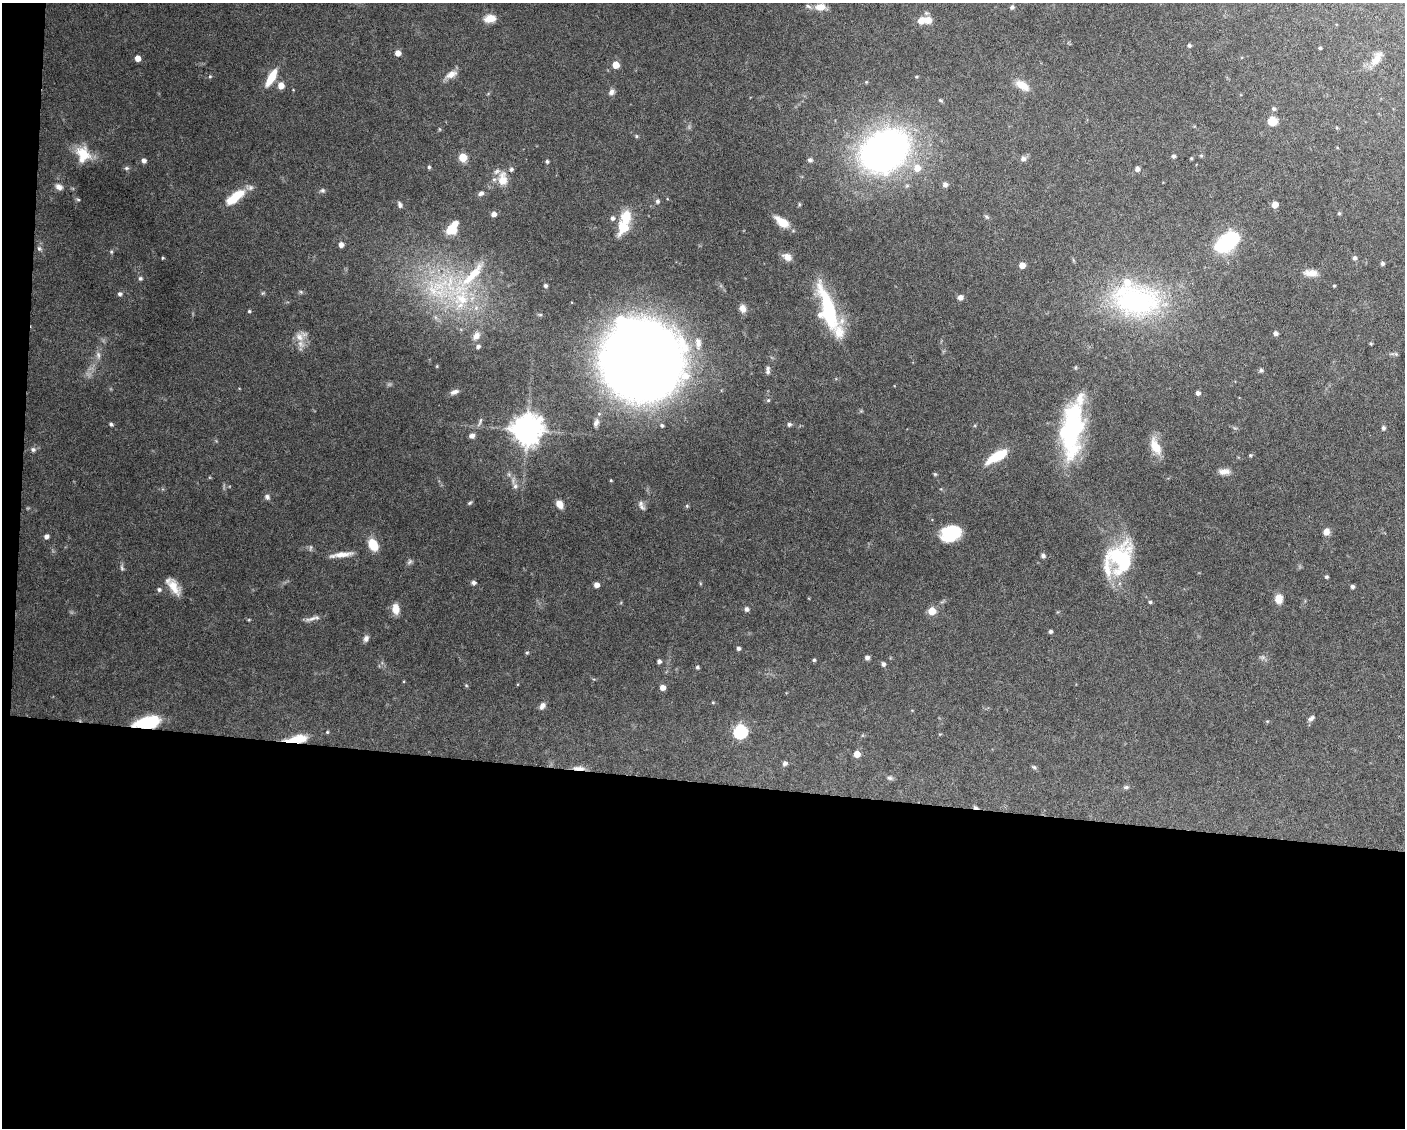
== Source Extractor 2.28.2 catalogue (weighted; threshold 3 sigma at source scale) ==
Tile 10 of 3 x 4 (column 1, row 4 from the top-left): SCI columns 105-1507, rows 1-1126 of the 4526 x 4503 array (HDU 1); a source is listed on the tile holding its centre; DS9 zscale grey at full resolution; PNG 1407 x 1130 px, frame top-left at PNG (2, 3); no overlay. Shown black and unused: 32% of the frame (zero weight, under 5 of 10 exposures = <1% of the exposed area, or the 3 px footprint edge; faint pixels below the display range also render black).
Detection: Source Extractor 2.28.2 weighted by HDU 2 'WHT'; one run over the whole footprint, this tile lists its part. Background 0.0707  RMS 0.0025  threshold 0.0103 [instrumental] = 3 sigma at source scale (4.09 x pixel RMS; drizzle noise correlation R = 1.36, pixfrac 0.8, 0.05/0.05 arcsec/px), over >= 5 px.
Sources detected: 163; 1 inside a brighter object's white glare — not listed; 10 inside a brighter listed object's ellipse — not listed separately; the other 152 listed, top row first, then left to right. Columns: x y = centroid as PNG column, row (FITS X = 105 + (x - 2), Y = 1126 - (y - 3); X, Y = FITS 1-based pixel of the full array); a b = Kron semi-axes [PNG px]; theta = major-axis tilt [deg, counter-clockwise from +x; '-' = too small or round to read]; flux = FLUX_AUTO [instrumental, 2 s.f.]
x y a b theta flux
820 7 13 8 5 2.1
1012 7 5 5 - 0.57
490 18 15 9 9 2.4
928 21 13 9 -9 2.3
1189 45 5 4 - 0.5
1320 48 3 3 - 0.28
398 53 5 4 - 1.9
138 58 5 4 - 1.8
1376 59 21 8 56 2.8
616 65 5 5 - 3.3
451 74 16 8 25 2
210 76 5 4 - 0.32
271 77 21 8 61 4.6
1022 85 17 8 -29 3
281 86 6 6 - 2.2
611 92 8 6 55 0.88
1274 109 5 5 - 0.5
1272 121 6 6 - 7.3
636 136 6 4 -89 0.27
884 151 30 22 33 150
83 154 20 16 -70 5.4
1201 155 6 4 0 0.27
1174 156 5 4 - 0.45
463 157 6 6 - 4.5
1191 158 4 3 - 0.26
1023 159 8 7 - 0.8
810 160 7 5 -11 0.51
144 161 5 5 - 0.92
547 161 5 4 - 0.39
429 167 4 4 - 0.34
126 168 6 5 - 0.43
917 168 7 7 - 2.6
1137 169 5 5 - 0.92
503 179 20 12 89 3.6
945 185 5 5 - 0.86
59 187 10 7 -26 1.1
323 190 7 6 - 0.48
481 193 8 5 24 0.69
235 197 26 10 37 6.2
78 199 6 4 -2 0.28
657 201 6 5 - 0.59
400 205 7 5 -69 0.69
1275 205 5 5 - 3
1339 213 4 4 - 0.37
494 214 5 5 - 1.3
626 217 17 11 74 5.6
986 217 7 4 -45 0.35
612 218 6 5 - 0.73
782 222 16 8 -36 3.8
452 229 14 8 56 6.7
1228 242 21 12 36 23
341 244 5 5 - 1.1
39 249 7 5 -63 0.5
111 252 5 4 - 0.3
787 257 11 8 -28 1.6
163 258 4 3 - 0.24
1355 258 6 6 - 0.58
1382 263 5 5 - 0.43
1022 265 5 4 - 2.3
1310 273 19 8 -3 1.9
470 277 79 14 50 16
140 278 6 5 - 0.41
545 286 5 4 - 0.51
1334 286 4 3 - 0.24
440 287 38 27 74 20
301 292 6 4 -19 0.34
120 294 5 5 - 0.62
960 297 5 5 - 1.2
1135 300 69 42 -10 39
743 309 10 8 -77 1.3
828 310 53 15 -73 20
249 311 4 4 - 0.28
1275 333 5 5 - 0.79
476 336 11 8 59 1.4
299 337 14 10 -47 2.4
698 343 20 10 -88 3
1371 344 3 3 - 0.3
478 346 5 5 - 0.55
1396 354 5 5 - 0.33
98 355 8 6 -70 0.72
642 359 52 50 -75 570
768 368 8 7 - 0.72
1261 370 5 5 - 0.5
454 392 11 6 22 0.97
1198 393 5 5 - 0.8
480 421 13 3 68 0.55
596 423 12 7 64 1
111 424 5 4 - 0.45
789 424 5 4 - 0.59
662 425 5 5 - 0.45
1383 428 5 4 - 0.56
527 430 9 9 - 410
1073 432 58 22 82 30
472 436 6 6 - 1
1155 447 21 10 -64 3.9
33 449 7 6 - 0.57
1250 455 5 4 - 0.3
997 456 25 9 31 6.9
1224 471 14 7 4 1.5
935 474 5 5 - 0.28
515 486 7 6 - 0.66
267 497 8 6 -53 0.66
470 503 6 4 23 0.34
559 504 9 7 -55 1.7
642 507 10 6 -46 0.79
1326 532 8 6 72 1.4
951 533 19 14 26 10
46 536 5 4 - 0.85
373 545 14 9 -60 4.3
311 547 7 3 71 0.33
341 554 31 6 8 2.4
1043 556 5 5 - 0.61
1120 558 32 26 84 21
409 562 9 5 45 0.51
122 568 9 5 -76 0.5
1326 577 4 4 - 0.36
473 583 5 5 - 0.76
597 585 5 4 - 1.3
173 586 23 9 -54 3.2
1352 587 4 4 - 0.61
159 590 5 5 - 0.54
1279 599 9 8 - 2.4
1150 602 4 4 - 0.38
395 609 13 9 -83 2.1
746 609 5 5 - 0.81
932 611 5 5 - 5.7
312 619 19 5 16 1.2
1050 631 4 3 - 0.52
366 638 9 7 68 0.82
738 648 4 4 - 0.61
527 653 5 4 - 0.32
867 657 5 5 - 0.72
814 660 4 3 - 0.36
659 661 4 4 - 0.72
883 664 5 5 - 0.64
697 667 4 4 - 0.42
466 685 5 4 - 0.25
662 687 5 5 - 1.5
713 702 5 3 - 0.22
542 706 9 6 56 1
1311 718 8 5 50 0.77
148 722 24 10 9 12
327 732 4 4 - 0.26
740 732 6 6 - 37
297 739 28 9 7 4.7
857 754 5 5 - 2.7
785 763 5 5 - 0.72
1034 767 5 5 - 0.39
579 768 18 5 -4 1.5
890 778 8 5 -15 0.52
1126 787 7 5 1 0.47
975 807 6 4 -17 0.46
Overlapping masked pixels (flux is a lower limit): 4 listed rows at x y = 148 722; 297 739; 579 768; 975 807